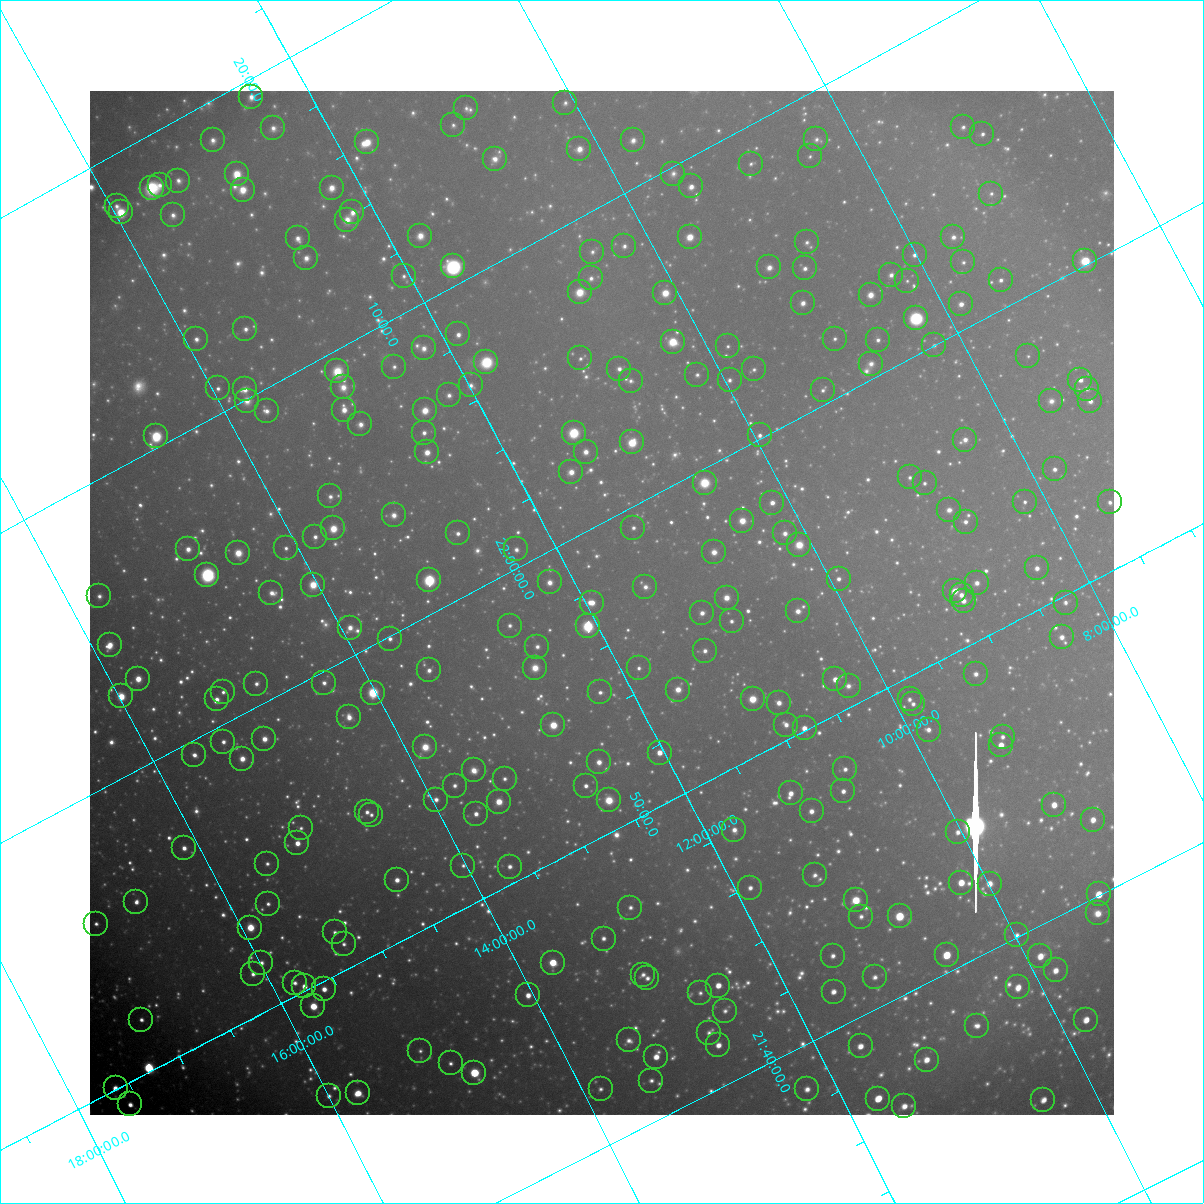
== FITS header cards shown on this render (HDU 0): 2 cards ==
NAXIS1  =                 1024 / Required FITS header
NAXIS2  =                 1024 / Required FITS header

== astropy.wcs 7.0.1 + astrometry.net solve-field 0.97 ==
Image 1024 x 1024 px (HDU 0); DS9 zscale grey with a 90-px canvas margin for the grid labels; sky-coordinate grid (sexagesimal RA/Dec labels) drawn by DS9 from the SOLVED WCS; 266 Tycho-2 reference stars matched to detected sources circled (green)
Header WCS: RA---TAN-SIP/DEC--TAN-SIP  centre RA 21:57:28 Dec +11:52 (329.37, +11.87 deg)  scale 31.6 arcsec/px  FOV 540.1' x 540.3'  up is +118 deg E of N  parity flipped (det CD > 0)
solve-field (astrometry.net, Tycho-2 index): VERIFIED the header's WCS against the Tycho-2 star catalogue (verified at 8 index scales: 10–296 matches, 0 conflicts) and refined it, rather than solving blind
Solved WCS: RA---TAN-SIP/DEC--TAN-SIP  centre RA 21:57:28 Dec +11:52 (329.37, +11.87 deg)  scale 31.7 arcsec/px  FOV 540.6' x 540.7'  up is +118 deg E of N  parity flipped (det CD > 0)
The solver's refit moves the header's centre by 0.94 arcsec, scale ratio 1.001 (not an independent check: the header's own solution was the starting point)
Tycho-2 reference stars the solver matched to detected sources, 266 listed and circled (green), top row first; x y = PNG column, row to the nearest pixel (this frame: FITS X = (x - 90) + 1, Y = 1024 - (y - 91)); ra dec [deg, ICRS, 3 dp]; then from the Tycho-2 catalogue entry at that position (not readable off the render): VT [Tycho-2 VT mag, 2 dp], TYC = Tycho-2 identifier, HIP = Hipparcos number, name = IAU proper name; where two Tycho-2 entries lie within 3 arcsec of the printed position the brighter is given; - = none
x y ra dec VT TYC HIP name
251 97 334.855 +12.460 8.07 1145-232-1 110205 -
565 103 333.458 +10.073 9.10 1141-365-1 - -
466 108 333.840 +10.859 9.32 1141-428-1 - -
453 125 333.765 +11.029 9.08 1141-340-1 109863 -
963 127 331.583 +7.110 9.36 564-507-1 - -
273 128 334.516 +12.424 8.66 1145-650-1 - -
982 134 331.447 +6.988 8.92 564-669-1 109076 -
816 139 332.104 +8.289 9.67 1136-1232-1 - -
213 140 334.684 +12.939 8.54 1145-255-1 110150 -
633 140 332.876 +9.706 8.54 1140-206-1 - -
367 142 334.003 +11.760 7.28 1145-1024-1 109942 -
579 149 333.038 +10.155 8.13 1140-1217-1 109604 -
810 156 331.999 +8.410 9.58 1136-961-1 - -
495 159 333.321 +10.848 8.26 1141-522-1 109703 -
751 164 332.192 +8.897 9.43 1136-479-1 109314 -
237 174 334.313 +12.898 7.11 1145-1388-1 110035 -
673 174 332.445 +9.536 9.29 1140-742-1 - -
178 181 334.516 +13.374 8.76 1149-1052-1 - -
160 185 334.559 +13.536 8.89 1149-37-1 - -
691 186 332.267 +9.451 7.94 1140-1451-1 109341 -
152 188 334.576 +13.608 8.64 1149-221-1 110112 -
332 188 333.798 +12.228 7.96 1145-847-1 - -
243 190 334.167 +12.920 7.58 1145-1389-1 109991 -
991 194 330.948 +7.166 9.47 564-345-1 - -
117 206 334.583 +13.956 8.89 1149-415-1 - -
121 212 334.517 +13.950 6.95 1149-1072-1 110089 -
352 212 333.513 +12.172 8.20 1145-1194-1 109772 -
173 215 334.268 +13.563 8.76 1149-1245-1 - -
347 220 333.479 +12.244 8.42 1145-848-1 - -
420 236 333.040 +11.748 8.17 1144-635-1 - -
690 237 331.881 +9.671 7.03 1140-1408-1 109218 -
953 237 330.767 +7.637 8.72 1135-277-1 108850 -
298 238 333.547 +12.705 8.58 1145-992-1 - -
807 242 331.343 +8.790 9.38 1136-467-1 - -
624 246 332.086 +10.216 9.18 1140-204-1 - -
592 252 332.177 +10.487 9.44 1140-62-1 109305 -
915 255 330.791 +8.011 8.89 1135-1076-1 - -
306 258 333.355 +12.721 8.42 1145-406-1 109716 -
1085 261 330.033 +6.717 5.97 564-1847-1 108612 -
963 262 330.528 +7.664 9.38 1135-459-1 - -
453 266 332.656 +11.625 5.96 1144-1415-1 109471 -
769 267 331.304 +9.184 8.54 1136-39-1 109025 -
805 268 331.146 +8.913 8.66 1135-34-1 108973 -
891 275 330.732 +8.274 8.88 1135-445-1 - -
404 276 332.793 +12.046 9.31 1144-1329-1 - -
591 278 331.975 +10.609 9.05 1140-937-1 - -
1001 280 330.234 +7.448 8.80 564-3-1 108678 -
907 281 330.619 +8.175 9.95 1135-909-1 - -
580 292 331.914 +10.754 7.19 1140-823-1 109226 -
665 293 331.544 +10.093 7.14 1140-1050-1 109117 -
871 295 330.663 +8.515 7.87 1135-27-1 - -
803 303 330.885 +9.071 8.43 1135-274-1 - -
961 304 330.212 +7.852 7.99 1135-489-1 108663 -
916 318 330.288 +8.257 5.80 1135-877-1 108699 -
245 329 333.056 +13.489 8.73 1148-1244-1 - -
458 334 332.098 +11.870 8.47 1144-1408-1 - -
196 339 333.189 +13.910 9.12 1148-1372-1 - -
835 339 330.470 +8.972 9.38 1135-132-1 - -
878 340 330.279 +8.644 8.92 1135-1052-1 108696 -
673 342 331.130 +10.240 7.03 1139-952-1 108963 -
934 345 330.002 +8.230 9.67 1135-699-1 - -
728 346 330.861 +9.832 9.66 1139-157-1 - -
424 348 332.137 +12.195 8.78 1144-976-1 - -
1028 356 329.525 +7.550 10.14 1135-129-1 - -
580 358 331.389 +11.026 9.31 1140-103-1 - -
486 362 331.761 +11.768 7.04 1144-731-1 109181 -
871 364 330.122 +8.796 9.16 1135-402-1 - -
394 367 332.119 +12.501 9.27 1144-1058-1 - -
619 369 331.142 +10.766 8.79 1139-896-1 - -
754 369 330.567 +9.725 9.52 1139-1438-1 - -
337 371 332.326 +12.959 8.25 1144-1158-1 - -
697 375 330.766 +10.187 9.55 1139-1528-1 - -
730 380 330.587 +9.959 9.34 1139-435-1 - -
1080 380 329.124 +7.242 8.54 557-409-1 - -
631 381 330.999 +10.730 9.56 1139-151-1 108929 -
471 385 331.643 +11.988 8.97 1144-1048-1 - -
343 387 332.174 +12.981 8.45 1144-288-1 - -
218 388 332.705 +13.952 8.86 1148-723-1 109486 -
245 389 332.582 +13.749 8.19 1148-1205-1 109440 -
1087 389 329.030 +7.228 9.31 557-67-1 - -
823 390 330.115 +9.279 9.43 1135-394-1 108633 -
449 395 331.658 +12.197 9.12 1144-950-1 109154 -
247 401 332.483 +13.780 8.68 1148-1491-1 - -
1051 401 329.078 +7.554 9.29 1122-360-1 108286 -
1090 401 328.917 +7.254 8.76 557-367-1 108239 -
344 410 331.992 +13.069 7.82 1144-1020-1 109251 -
425 410 331.641 +12.445 7.25 1144-338-1 109147 -
267 411 332.315 +13.671 8.69 1148-724-1 109355 -
360 424 331.806 +13.002 8.73 1144-920-1 - -
424 433 331.467 +12.547 8.73 1144-462-1 109086 -
574 433 330.829 +11.387 5.81 1143-506-1 108875 -
760 435 330.025 +9.954 9.04 1139-1487-1 - -
156 436 332.592 +14.630 6.48 1148-367-1 109445 -
965 440 329.133 +8.378 8.87 1122-558-1 - -
632 442 330.506 +10.974 6.35 1139-756-1 108766 -
427 452 331.300 +12.605 7.53 1144-1268-1 109024 -
586 452 330.628 +11.371 8.12 1143-1366-1 108806 -
1055 469 328.531 +7.808 9.04 1122-270-1 - -
571 472 330.530 +11.568 7.84 1143-1548-1 - -
910 477 329.066 +8.963 9.42 1122-123-1 - -
705 483 329.882 +10.576 7.18 1139-929-1 108566 -
925 483 328.959 +8.872 9.29 1122-271-1 - -
330 496 331.362 +13.538 8.89 1148-1117-1 - -
1025 502 328.398 +8.171 9.43 1122-1012-1 - -
1110 502 328.045 +7.516 9.13 1122-920-1 - -
772 503 329.441 +10.133 8.13 1139-161-1 108413 -
949 510 328.648 +8.792 8.92 1122-517-1 108143 -
394 515 330.942 +13.125 8.57 1147-326-1 108919 -
742 521 329.424 +10.440 7.34 1139-966-1 108408 -
966 522 328.487 +8.711 8.75 1122-1459-1 - -
333 528 331.094 +13.648 7.77 1147-574-1 108949 -
633 528 329.826 +11.315 9.12 1143-602-1 - -
458 533 330.524 +12.705 8.67 1143-619-1 108775 -
785 533 329.145 +10.162 8.78 1126-1571-1 - -
315 537 331.107 +13.824 8.76 1147-1591-1 - -
799 545 328.996 +10.097 7.17 1126-448-1 108263 -
286 548 331.141 +14.097 9.04 1147-1503-1 - -
188 549 331.553 +14.858 8.30 1148-1295-1 - -
516 549 330.147 +12.316 8.98 1143-1525-1 - -
714 552 329.293 +10.790 8.23 1126-1585-1 - -
238 553 331.308 +14.486 7.59 1148-1375-1 109030 -
1037 568 327.826 +8.347 8.61 1122-1390-1 107868 -
207 575 331.264 +14.816 6.60 1147-277-1 109009 -
839 579 328.561 +9.930 8.85 1126-511-1 - -
429 580 330.272 +13.120 5.64 1143-1614-1 108693 -
550 582 329.744 +12.194 8.32 1143-700-1 - -
977 583 327.959 +8.873 8.94 1122-1065-1 - -
313 585 330.733 +14.039 7.68 1147-981-1 108843 -
645 587 329.306 +11.466 8.99 1130-1729-1 108367 -
955 591 327.986 +9.079 7.84 1122-901-1 107925 -
271 593 330.845 +14.395 8.69 1147-497-1 - -
962 595 327.927 +9.042 8.41 1122-759-1 107902 -
99 596 331.560 +15.737 9.26 1680-66-1 - -
727 598 328.881 +10.880 7.83 1126-16-1 108228 -
964 601 327.871 +9.050 8.72 1122-865-1 - -
592 603 329.406 +11.947 7.51 1143-1360-1 108396 -
1066 603 327.438 +8.266 9.32 1121-1422-1 107754 -
798 611 328.476 +10.380 8.40 1126-843-1 - -
702 613 328.861 +11.133 8.42 1126-988-1 - -
732 621 328.673 +10.938 9.06 1126-1161-1 - -
510 626 329.570 +12.682 9.19 1143-89-1 - -
588 626 329.235 +12.076 5.54 1130-1972-1 108339 -
350 628 330.232 +13.931 8.46 1147-1554-1 - -
1062 637 327.183 +8.435 8.74 1121-640-1 - -
390 639 329.973 +13.668 8.97 1147-186-1 - -
110 645 331.125 +15.858 7.95 1680-412-1 108961 -
537 647 329.286 +12.554 9.19 1130-1806-1 - -
705 651 328.549 +11.266 9.03 1130-1398-1 - -
535 668 329.127 +12.659 7.86 1130-1661-1 108307 -
639 668 328.688 +11.853 9.33 1130-910-1 - -
429 670 329.554 +13.494 8.59 1147-676-1 - -
976 674 327.245 +9.253 9.14 1121-1093-1 107698 -
138 679 330.729 +15.782 7.30 1680-33-1 108842 -
835 679 327.781 +10.368 7.93 1126-1094-1 107858 -
324 683 329.900 +14.360 9.08 1147-687-1 108572 -
256 684 330.182 +14.889 8.82 1147-731-1 - -
849 686 327.674 +10.292 9.35 1126-794-1 - -
678 690 328.354 +11.634 7.92 1130-768-1 108051 -
223 692 330.257 +15.181 9.05 1680-1954-1 108686 -
600 692 328.656 +12.253 9.21 1130-1130-1 - -
373 693 329.614 +14.022 6.68 1147-1405-1 108471 -
121 696 330.660 +15.986 6.68 1680-609-1 108814 -
217 699 330.226 +15.260 8.22 1680-1567-1 108671 -
753 699 327.966 +11.091 6.68 1126-413-1 107919 -
910 699 327.316 +9.872 9.35 1125-1511-1 - -
779 703 327.828 +10.902 8.34 1126-443-1 - -
913 704 327.266 +9.862 9.08 1125-1549-1 - -
349 717 329.516 +14.309 8.42 1147-1384-1 - -
553 725 328.592 +12.751 6.61 1130-233-1 108127 -
786 725 327.624 +10.935 8.71 1126-185-1 107811 -
805 728 327.521 +10.807 7.88 1126-200-1 107780 -
929 730 326.999 +9.846 8.81 1125-2072-1 - -
1003 737 326.639 +9.299 9.28 1121-541-1 - -
264 739 329.704 +15.054 8.07 1679-2075-1 108498 -
223 742 329.857 +15.384 8.81 1679-1903-1 - -
1001 745 326.581 +9.342 7.67 1121-767-1 107495 -
425 747 328.956 +13.839 7.86 1134-801-1 108249 -
660 753 327.928 +12.036 7.63 1130-1171-1 107903 -
194 755 329.875 +15.662 8.21 1679-1151-1 108563 -
242 759 329.639 +15.307 7.91 1679-1928-1 108483 -
599 762 328.105 +12.547 8.29 1130-1367-1 - -
845 769 327.027 +10.656 8.98 1125-883-1 - -
474 770 328.565 +13.557 8.64 1134-1052-1 - -
505 779 328.367 +13.351 9.42 1134-1772-1 - -
455 786 328.523 +13.767 9.10 1134-1030-1 - -
586 786 327.971 +12.747 8.74 1130-61-1 - -
843 791 326.860 +10.760 8.69 1125-1069-1 - -
791 793 327.059 +11.178 8.21 1125-214-1 107647 -
436 800 328.489 +13.969 9.00 1134-534-1 - -
609 800 327.758 +12.626 8.82 1130-653-1 107848 -
499 802 328.208 +13.489 7.47 1134-1169-1 108002 -
1054 805 325.893 +9.172 7.87 1121-1053-1 - -
812 811 326.832 +11.089 8.59 1125-836-1 - -
367 812 328.681 +14.558 9.21 1134-190-1 108153 -
476 814 328.207 +13.716 8.54 1134-1734-1 108001 -
371 815 328.640 +14.535 9.24 1134-414-1 108139 -
1093 820 325.619 +8.931 8.31 1121-1005-1 107169 -
301 828 328.831 +15.135 9.46 1679-1546-1 - -
734 830 327.003 +11.766 8.91 1129-1655-1 107628 -
958 832 326.068 +10.034 8.81 1125-2001-1 - -
297 843 328.724 +15.226 7.77 1679-1714-1 108166 -
184 848 329.168 +16.124 8.57 1679-681-1 108319 -
267 864 328.688 +15.542 9.52 1679-1076-1 108157 -
463 866 327.845 +14.027 9.74 1134-828-1 - -
510 867 327.642 +13.668 9.02 1134-1771-1 - -
815 875 326.312 +11.321 9.58 1129-445-1 - -
397 880 328.008 +14.601 8.42 1134-1225-1 107932 -
961 883 325.654 +10.208 7.59 1125-1349-1 107184 -
990 884 325.532 +9.992 8.47 1125-1426-1 - -
750 888 326.475 +11.877 8.86 1129-1994-1 107461 -
1099 894 325.008 +9.185 6.99 1120-161-1 106981 -
856 900 325.943 +11.101 7.31 1125-772-1 107280 -
136 902 328.934 +16.713 9.06 1679-205-1 - -
268 904 328.360 +15.699 9.41 1679-1493-1 - -
630 908 326.812 +12.891 9.42 1129-124-1 - -
1098 913 324.861 +9.270 9.03 1120-327-1 - -
900 916 325.637 +10.824 6.03 1125-925-1 107173 -
861 917 325.793 +11.127 9.33 1125-1382-1 - -
96 924 328.931 +17.109 9.10 1683-182-1 108246 -
250 928 328.243 +15.932 7.02 1679-1445-1 108012 -
335 932 327.848 +15.296 9.28 1666-803-1 - -
1017 935 325.015 +9.987 8.96 1124-904-1 - -
604 939 326.676 +13.226 8.94 1133-839-1 - -
344 944 327.715 +15.274 9.20 1666-1132-1 - -
947 955 325.139 +10.612 7.03 1124-401-1 107028 -
833 956 325.597 +11.505 8.92 1129-433-1 - -
1040 956 324.754 +9.888 7.96 1124-1088-1 106895 -
261 963 327.911 +15.988 9.41 1666-752-1 - -
553 963 326.693 +13.720 6.70 1133-1901-1 107531 -
1056 970 324.581 +9.826 8.42 1124-1552-1 - -
253 974 327.856 +16.100 9.43 1666-644-1 - -
643 975 326.224 +13.062 9.02 1129-572-1 107375 -
875 977 325.256 +11.263 9.32 1128-1642-1 107062 -
647 978 326.177 +13.043 9.32 1129-1881-1 - -
295 983 327.607 +15.810 9.13 1666-434-1 - -
304 986 327.540 +15.751 8.01 1666-23-1 107790 -
718 986 325.827 +12.518 7.90 1129-1437-1 107246 -
1018 987 324.599 +10.185 8.07 1124-2040-1 106839 -
324 989 327.434 +15.608 8.35 1666-206-1 107753 -
834 992 325.308 +11.643 8.44 1128-960-1 - -
700 993 325.842 +12.689 9.74 1129-466-1 - -
528 995 326.534 +14.043 8.27 1133-1356-1 - -
313 1006 327.340 +15.761 6.94 1666-733-1 107726 -
725 1011 325.596 +12.567 9.25 1129-928-1 - -
141 1020 327.959 +17.147 8.81 1670-902-1 107917 -
1086 1020 324.071 +9.785 7.94 1124-1296-1 106666 -
977 1026 324.458 +10.655 9.09 1124-1349-1 - -
709 1033 325.489 +12.781 9.10 1128-713-1 - -
629 1040 325.756 +13.439 9.38 1133-215-1 - -
718 1045 325.349 +12.756 8.46 1128-607-1 107085 -
861 1046 324.765 +11.650 8.32 1128-1656-1 106902 -
420 1051 326.534 +15.106 9.85 1666-1195-1 - -
656 1057 325.511 +13.289 8.27 1132-1070-1 107131 -
927 1060 324.392 +11.187 8.31 1124-939-1 106760 -
451 1063 326.307 +14.920 9.40 1133-234-1 107401 -
474 1073 326.131 +14.772 6.02 1133-1258-1 107350 -
651 1081 325.341 +13.420 9.35 1132-500-1 - -
116 1088 327.514 +17.621 8.36 1670-350-1 - -
601 1089 325.482 +13.851 9.47 1132-1278-1 - -
807 1089 324.638 +12.238 8.92 1128-1479-1 - -
358 1093 326.451 +15.758 7.81 1666-475-1 107448 -
329 1096 326.551 +15.998 9.23 1666-337-1 107482 -
878 1099 324.277 +11.719 7.25 1128-522-1 106725 -
1043 1100 323.609 +10.435 8.15 1123-636-1 106516 -
130 1104 327.317 +17.573 8.52 1670-488-1 107720 -
904 1106 324.113 +11.545 8.65 1128-384-1 - -